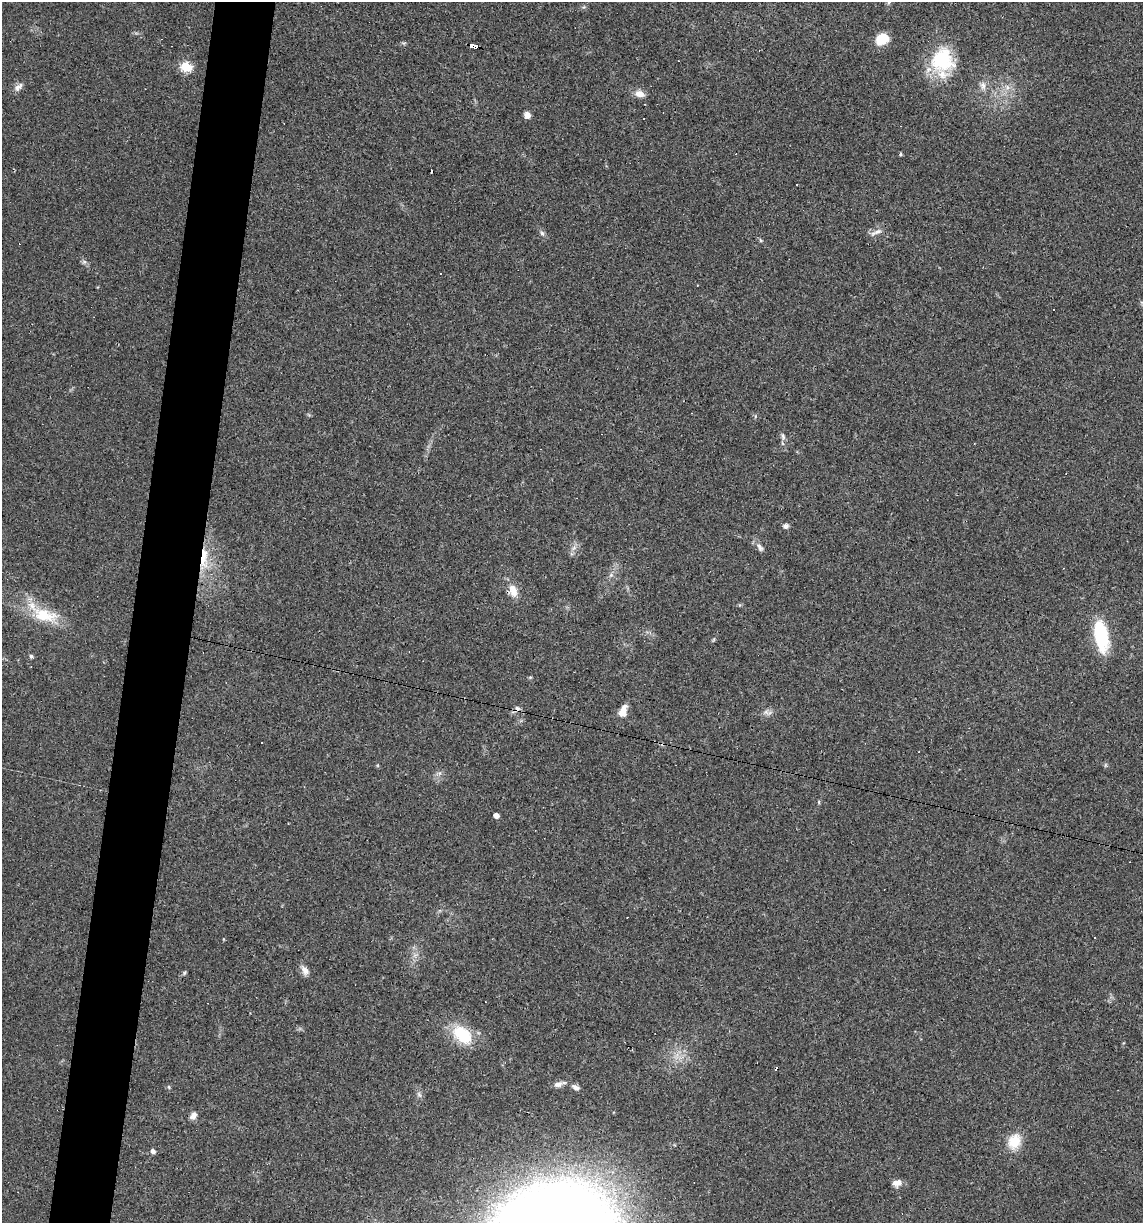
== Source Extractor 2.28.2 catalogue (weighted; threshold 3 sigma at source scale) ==
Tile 7 of 4 x 4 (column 3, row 2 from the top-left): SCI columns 2395-3535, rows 2445-3665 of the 4907 x 4887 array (HDU 1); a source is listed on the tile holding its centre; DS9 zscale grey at full resolution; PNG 1145 x 1225 px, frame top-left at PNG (2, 2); no overlay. Shown black and unused: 5% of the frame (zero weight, under 3 of 4 exposures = <1% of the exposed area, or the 3 px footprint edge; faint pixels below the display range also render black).
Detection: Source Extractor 2.28.2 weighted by HDU 2 'WHT'; one run over the whole footprint, this tile lists its part. Background 0.0581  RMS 0.0048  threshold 0.0217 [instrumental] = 3 sigma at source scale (4.5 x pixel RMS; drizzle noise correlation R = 1.50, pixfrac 1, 0.05/0.05 arcsec/px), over >= 5 px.
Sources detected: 61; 15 cosmic-ray / hot-pixel residue — not listed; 1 inside a brighter listed object's ellipse — not listed separately; the other 45 listed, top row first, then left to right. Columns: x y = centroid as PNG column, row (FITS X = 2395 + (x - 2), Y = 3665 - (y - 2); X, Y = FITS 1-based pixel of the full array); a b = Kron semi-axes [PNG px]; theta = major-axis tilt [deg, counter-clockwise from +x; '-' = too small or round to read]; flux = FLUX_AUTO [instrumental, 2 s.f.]
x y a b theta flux
882 39 11 9 31 14
404 43 6 5 - 0.72
474 46 8 4 -14 76
942 60 33 29 -87 29
186 67 6 5 - 37
983 86 12 8 -79 2.6
18 87 14 8 40 2.4
1007 87 9 5 -65 2.1
640 94 12 8 -12 3.8
527 115 7 6 - 2.6
901 154 5 4 - 0.57
797 185 3 2 - 0.45
876 232 19 6 24 2.6
542 233 8 6 -72 1.2
760 240 6 4 -70 0.61
84 262 6 6 - 1.1
783 436 12 6 -80 1.7
786 526 7 6 - 1.4
760 547 14 6 -59 2.1
574 548 9 6 68 2
204 559 36 10 84 14
611 575 6 5 - 1.1
513 591 17 12 -69 5.8
44 615 39 19 -15 18
1101 635 29 12 -79 37
714 640 7 3 71 0.61
31 656 6 5 - 0.82
530 677 5 4 - 0.54
623 711 14 8 73 5.4
767 712 14 7 -5 2.3
1105 765 6 4 89 0.69
819 802 6 4 -90 0.53
496 816 5 4 - 3
1095 938 3 2 - 0.52
415 955 7 5 44 1.5
305 970 15 8 -57 3
184 973 7 4 60 0.68
462 1035 27 17 -44 19
558 1084 12 7 22 2.5
169 1087 5 5 - 0.67
575 1087 11 6 -27 2
193 1116 10 7 51 2.3
1014 1141 18 13 66 11
153 1151 5 5 - 1.8
897 1183 11 8 19 3.2
Overlapping masked pixels (flux is a lower limit): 3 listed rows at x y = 474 46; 204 559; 513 591